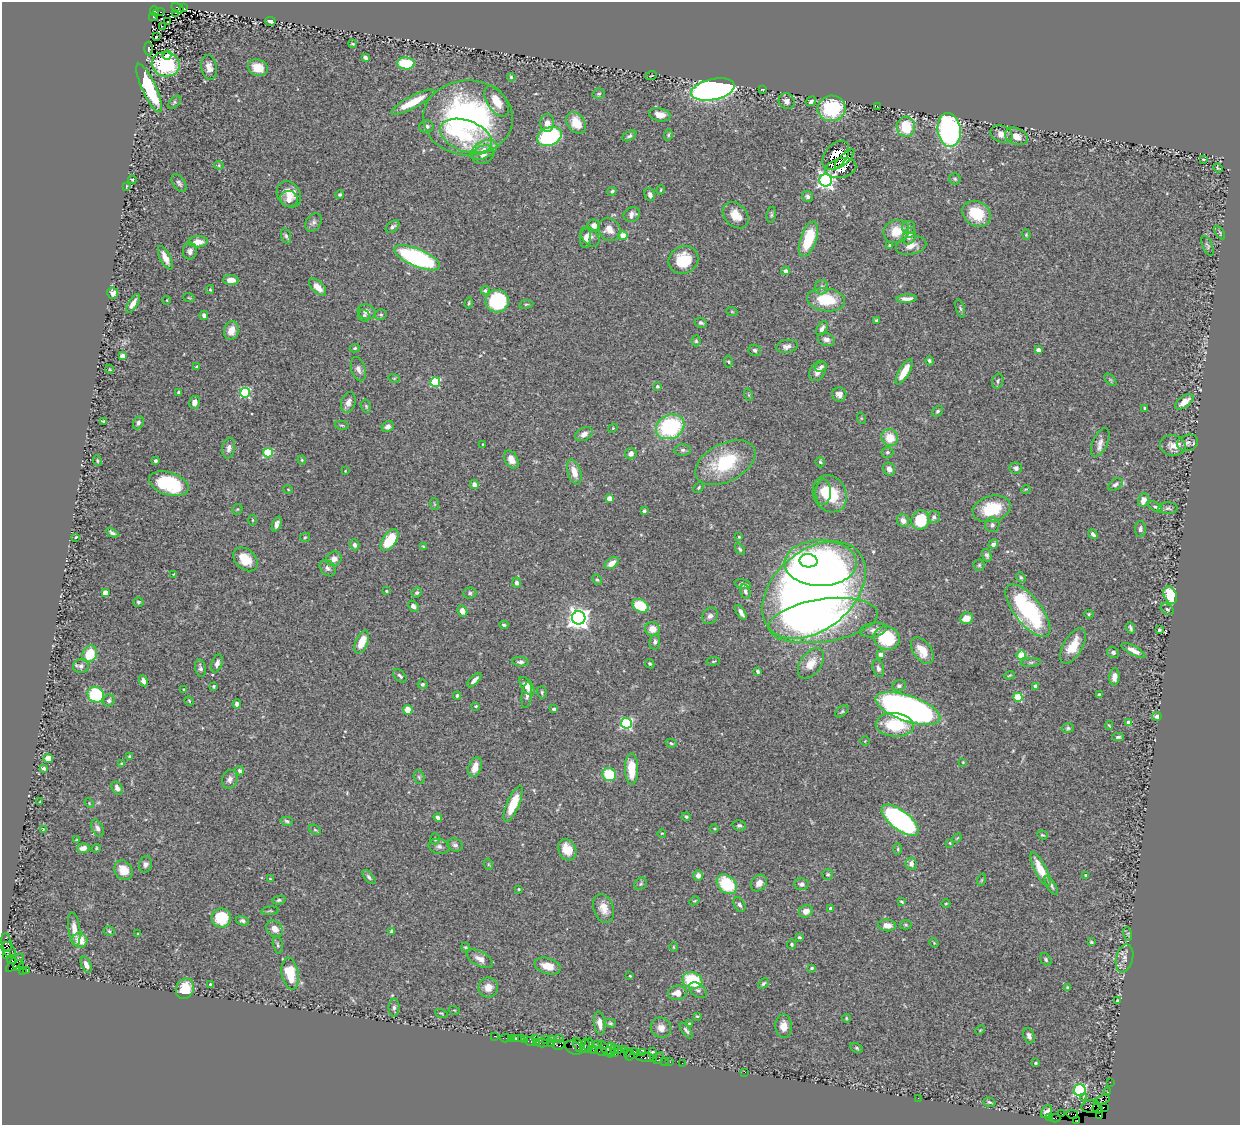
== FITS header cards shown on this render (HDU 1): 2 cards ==
NAXIS1  =                 1238
NAXIS2  =                 1123

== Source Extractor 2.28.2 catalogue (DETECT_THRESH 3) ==
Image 1238 x 1123 px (HDU 1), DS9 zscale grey, 1 PNG px = 1 image px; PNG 1242 x 1127 px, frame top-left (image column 1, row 1123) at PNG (2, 2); each listed source drawn as its Kron ellipse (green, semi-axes under 4 px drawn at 4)
Background 0.49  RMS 0.026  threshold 0.0775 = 3 sigma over >= 5 px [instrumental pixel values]
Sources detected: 475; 1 with non-positive FLUX_AUTO (blend fragments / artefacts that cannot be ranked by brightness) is neither listed nor drawn; the other 474 listed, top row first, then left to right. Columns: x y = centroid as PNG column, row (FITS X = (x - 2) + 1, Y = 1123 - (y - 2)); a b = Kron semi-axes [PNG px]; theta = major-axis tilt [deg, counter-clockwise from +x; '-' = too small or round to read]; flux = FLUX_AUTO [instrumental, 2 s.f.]
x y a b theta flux
177 8 7 4 -34 310
183 8 3 2 - 39
155 11 5 3 - 130
159 12 6 4 5 71
176 13 3 2 - 88
153 17 4 3 - 74
270 21 5 3 - 3.8
168 22 2 2 - 2.2
162 26 2 2 - 41
156 37 3 2 - 0.84
352 44 4 3 - 1.9
148 49 7 3 -87 2.4
167 55 5 4 - 3.9
365 57 4 3 - 4.5
406 63 9 6 -4 75
166 64 14 12 -13 120
209 67 12 7 -79 12
258 68 10 8 -22 26
651 76 6 3 20 1.3
511 77 4 4 - 2.8
149 88 26 7 -65 120
713 89 22 10 12 870
762 89 3 2 - 1.3
599 94 6 5 - 3.1
497 101 17 9 -58 29
787 101 8 7 - 8
811 101 5 4 - 5.7
174 102 8 4 47 2.8
413 102 24 6 28 49
877 106 2 2 - 8.6
832 108 14 13 - 130
660 115 11 6 -12 18
468 118 45 37 -1 490
547 123 9 7 -88 13
576 123 12 8 -55 32
426 127 7 6 - 7.7
906 127 10 9 - 61
949 130 17 11 -82 370
1001 134 11 8 -25 13
668 135 6 4 74 2.3
466 136 27 15 -20 74
549 136 12 9 21 200
629 136 8 4 30 3.9
1017 136 12 8 -24 15
484 150 14 8 27 17
483 155 11 9 23 11
836 155 17 10 51 69
845 159 13 4 45 27
1203 159 3 2 - 1.7
219 165 5 4 - 2.3
841 168 15 9 12 67
1218 168 5 2 - 1.8
955 179 6 5 - 2.8
132 180 4 4 - 2.2
826 180 6 6 - 700
179 183 10 6 -56 4.9
126 186 4 2 - 1.3
661 190 5 3 - 1.7
612 191 5 3 - 3.2
289 194 14 11 -53 26
340 194 4 4 - 2.7
650 194 7 5 -72 6.3
808 196 6 5 - 5.4
289 199 9 8 - 11
632 214 8 7 - 7.4
977 214 15 12 -29 62
736 215 15 11 -47 27
771 215 8 4 83 3
313 222 10 7 56 6.1
594 226 6 6 - 7.9
393 227 8 5 39 4.2
908 227 6 6 - 4.7
609 229 12 10 -50 16
896 231 13 11 24 33
1220 233 7 3 -60 1.9
1026 235 5 4 - 2
286 236 8 5 -74 3.9
623 236 4 4 - 40
909 236 9 6 66 10
590 237 11 7 -48 8.4
586 238 10 5 85 7
808 239 18 8 72 74
198 242 10 5 2 17
890 245 3 3 - 2.5
911 246 15 9 12 17
1208 246 11 5 -66 3.5
190 251 8 7 - 7.3
165 258 13 5 -63 16
417 258 25 8 -23 270
683 260 15 13 31 56
785 271 4 4 - 12
231 280 8 5 -3 18
318 287 11 5 -45 17
821 287 7 6 - 6.6
210 290 4 4 - 1.8
485 291 4 4 - 5.1
113 293 5 5 - 7.1
189 298 6 3 -19 1.7
907 299 10 4 3 9.6
167 300 4 3 - 1.2
826 300 19 11 -8 65
497 301 11 11 - 160
133 303 11 4 58 13
469 303 5 3 - 2.1
526 304 7 3 8 2.2
960 308 9 4 -74 3.2
367 312 9 7 -20 10
732 312 5 3 - 1.7
204 315 4 3 - 6.9
381 315 6 5 - 3
364 316 6 5 - 4.5
877 320 4 3 - 3
701 323 6 4 -24 3.4
822 329 8 5 62 7.7
231 331 9 7 75 17
826 339 8 6 -21 8.5
696 341 5 4 - 2.5
787 346 11 6 11 7.7
355 348 5 4 - 2.4
755 350 6 5 - 4.2
1038 350 4 4 - 12
122 356 4 4 - 15
728 361 6 4 -81 2.2
929 361 4 3 - 3.6
197 367 3 3 - 2.6
821 367 6 4 25 3.8
109 369 4 3 - 1.4
358 369 12 7 -73 8.5
818 371 11 7 57 9.8
904 372 14 5 59 31
394 378 6 3 -18 1.8
1110 380 7 4 -45 2.6
998 381 8 5 73 3.9
435 382 5 4 - 130
657 386 3 3 - 3.1
179 392 3 3 - 6.4
245 393 5 5 - 160
839 394 7 7 - 7.7
749 395 6 4 -71 2.2
194 402 6 5 - 9.9
348 402 10 7 74 11
1184 402 10 5 36 16
366 406 6 5 - 2.8
1145 408 4 3 - 3
938 411 6 4 34 2.9
861 418 6 3 -72 1.8
103 421 4 2 - 2
138 423 7 5 65 4.1
342 425 7 3 -9 1.9
388 426 6 5 - 6.8
670 427 14 12 26 170
613 428 5 4 - 1.7
584 434 9 6 28 9.2
890 438 8 8 - 33
1100 442 15 7 65 11
1188 443 10 8 18 7.6
483 444 3 2 - 1.3
1173 445 13 10 -10 16
229 448 10 6 81 8.5
683 450 8 5 0 4.6
887 452 6 5 - 3.1
268 453 5 4 - 81
631 454 6 5 - 11
511 459 9 6 -61 13
302 460 4 4 - 1.8
97 461 5 4 - 2.3
155 461 3 3 - 6.9
820 462 5 4 - 2.9
725 463 32 19 27 110
1016 468 6 5 - 5.9
889 469 7 5 -64 10
345 471 3 2 - 1.2
574 472 13 6 -73 19
169 484 20 11 -17 110
474 484 5 4 - 9
1115 484 8 5 36 6
699 487 6 3 47 1.9
288 489 5 3 - 1.4
1026 489 5 3 - 1.3
823 492 13 7 89 17
830 494 19 16 -60 60
609 498 4 4 - 33
1143 500 7 5 72 13
434 504 6 3 -71 1.9
1156 507 8 4 -31 3.5
1168 508 9 6 1 4.5
237 509 5 4 - 2.2
992 509 19 13 14 70
644 511 4 3 - 3.6
934 517 6 6 - 5.3
252 520 5 3 - 1.7
920 520 10 8 66 63
903 521 7 6 - 11
277 524 8 4 69 8.3
992 525 7 7 - 5
1140 529 8 5 -89 5.4
112 533 6 3 -28 4.2
1093 534 5 3 - 4.8
76 537 3 2 - 1.3
305 537 5 4 - 2
739 537 4 3 - 1.7
390 540 12 7 55 62
993 544 5 4 - 6.1
354 545 5 4 - 4.7
423 547 4 2 - 1.8
740 549 6 3 -58 2.6
987 555 6 4 -75 4.2
245 559 14 10 -43 40
334 559 8 7 - 12
809 561 9 6 -4 70
612 563 8 5 37 15
821 563 36 23 0 460
979 565 5 5 - 3
328 568 9 6 -47 6
174 574 3 2 - 1.2
1021 577 6 4 -50 2.9
597 580 5 4 - 2.5
517 583 5 4 - 7.7
743 584 8 4 -11 6.9
814 590 59 39 40 2300
386 591 3 2 - 1.8
745 591 7 5 -74 5.1
105 592 4 4 - 22
417 593 5 4 - 3.3
470 593 6 5 - 3.8
1170 595 9 6 -67 57
138 602 5 5 - 2.9
413 606 6 4 -45 7.8
640 606 8 6 -32 55
1167 609 7 5 -31 3.1
1028 610 32 13 -51 240
462 611 6 5 - 14
741 612 8 4 -58 8
1089 614 4 4 - 2.1
710 616 8 7 - 7.7
579 618 7 6 - 1300
966 618 7 5 21 20
823 620 55 21 8 250
504 625 4 2 - 2.9
1130 628 6 3 -69 3.2
652 629 7 7 - 17
873 630 14 7 10 8.3
1159 630 3 3 - 2.9
887 638 13 11 -21 75
362 642 12 6 67 33
655 642 8 5 82 4.8
1073 646 20 9 60 33
1133 650 13 4 -28 10
922 651 15 8 -55 26
1113 652 6 5 - 6.6
90 654 9 7 62 52
881 655 4 4 - 18
1021 655 4 4 - 60
713 661 7 3 8 2.2
520 662 8 4 -4 4.6
1031 662 10 4 5 4.1
217 663 9 5 70 7.8
811 663 17 10 55 23
650 664 5 4 - 2.9
81 666 8 7 - 6.6
200 668 8 5 -79 4.6
878 668 9 5 -75 5.2
758 671 4 3 - 3.6
1009 675 5 3 - 2
400 676 8 5 -44 4.1
1114 677 8 5 84 11
474 680 9 4 46 7
143 681 6 4 -65 7.5
422 684 5 5 - 3.2
213 686 3 3 - 2.2
527 686 10 5 -55 15
899 686 7 5 15 4.2
1036 686 4 4 - 12
183 689 2 2 - 1.4
542 692 6 4 -73 3
1099 694 3 3 - 1.8
96 695 8 7 - 110
527 695 13 5 83 6.4
457 696 4 3 - 2.5
1018 697 4 4 - 82
109 700 6 5 - 3.8
189 701 5 4 - 1.8
237 704 4 4 - 7.3
476 706 3 3 - 2.2
908 708 34 12 -19 1100
554 709 4 3 - 6.1
408 710 5 4 - 24
842 711 7 4 41 2.7
1157 716 5 4 - 7.1
626 723 5 5 - 250
1129 723 4 4 - 25
895 725 19 11 -4 80
1109 725 4 2 - 1.8
1068 728 6 5 - 3
1118 737 6 3 2 3.3
865 741 4 4 - 1.6
671 743 5 3 - 2
129 757 4 3 - 3.1
48 758 5 4 - 20
963 762 3 2 - 1.3
121 763 4 3 - 1.9
475 767 10 6 70 19
44 768 3 3 - 3.9
632 769 16 6 -89 40
240 771 5 4 - 4.2
609 774 7 6 - 65
419 777 7 5 -75 3.2
230 779 9 7 72 9.1
117 788 7 5 -59 8.8
39 802 3 2 - 1.1
89 803 5 4 - 1.8
513 804 19 6 66 45
438 817 4 3 - 5.7
686 817 4 4 - 2.7
900 820 22 9 -38 470
287 821 6 4 -13 3
739 826 7 5 -11 4.1
97 828 9 5 -64 6.6
43 829 3 3 - 0.94
714 829 4 3 - 1.6
315 830 7 3 -35 2.4
662 833 4 2 - 1.2
1042 835 5 4 - 2
957 838 5 3 - 1.6
435 839 5 4 - 3.1
77 840 3 3 - 2.6
950 843 4 3 - 1.6
455 845 8 6 -25 5.2
439 846 10 7 -12 7.1
83 848 6 5 - 9.5
96 848 5 4 - 2.2
898 849 5 3 - 2.1
567 850 11 8 -65 29
146 864 8 6 74 6.3
488 864 6 3 -72 1.7
911 864 6 5 - 8.1
1040 869 19 6 -63 32
123 870 10 8 -55 24
828 874 5 5 - 2.9
698 875 5 4 - 8
1086 875 3 3 - 3.9
369 877 8 4 -49 3.9
270 879 3 2 - 1.1
981 880 6 4 70 2.2
759 883 9 7 48 11
641 884 7 5 47 3.5
727 884 11 8 -42 80
801 884 7 6 - 5.2
1051 885 10 4 -57 5.1
519 889 3 3 - 1.6
279 900 6 4 10 2.9
694 901 5 3 - 1.6
902 902 4 2 - 2.1
946 903 4 3 - 1.5
739 905 8 5 -63 5.4
604 908 15 10 -70 18
831 909 4 3 - 12
270 911 9 3 5 2.2
806 911 7 6 - 13
221 918 9 9 - 69
242 921 7 4 -17 4.2
887 925 9 6 -5 14
906 925 6 4 -2 2.4
74 929 17 6 -83 15
274 929 9 7 -44 16
109 931 5 4 - 2.8
391 931 4 3 - 2.8
138 934 3 3 - 1.6
1128 934 7 4 -73 2.6
799 937 3 3 - 2.4
80 940 7 7 - 27
1091 942 4 3 - 2
7 943 9 5 -79 120
934 943 5 4 - 1.5
791 944 5 4 - 2.7
278 945 9 5 -77 3.3
465 947 4 4 - 1.6
673 947 5 3 - 1.5
9 950 8 6 -53 440
6 955 4 3 - 65
1124 958 14 8 77 10
480 959 14 7 -29 12
1046 959 7 5 -54 3.5
12 960 4 4 - 140
15 963 11 5 47 470
19 965 6 5 - 290
86 965 9 5 -66 10
547 966 13 8 -16 22
812 968 4 3 - 2.6
23 971 3 3 - 25
27 971 3 2 - 46
290 974 16 8 -80 64
630 976 3 3 - 1.7
692 980 10 8 -20 87
763 983 6 4 49 3.2
210 984 3 2 - 1.8
488 987 10 9 - 17
1067 988 4 3 - 2.2
185 989 10 8 67 39
698 990 10 6 -37 5.9
677 993 9 7 8 16
1117 1001 3 2 - 1.5
394 1007 9 5 89 4.5
454 1010 5 3 - 1.8
441 1013 6 3 -18 1.7
697 1016 3 2 - 1.6
846 1018 4 3 - 1.6
600 1023 12 5 -82 12
610 1023 5 4 - 2.7
689 1024 3 3 - 1.6
784 1026 12 8 -89 16
661 1028 11 9 -42 12
686 1030 9 4 -54 3.8
980 1030 5 3 - 1.5
494 1036 2 2 - 7.3
1029 1036 8 5 -72 8.2
505 1038 5 2 - 27
521 1038 3 2 - 2
535 1038 2 2 - 220
511 1039 2 2 - 5.9
516 1039 4 3 - 80
525 1039 3 2 - 11
552 1039 2 2 - 13
559 1039 3 2 - 59
545 1040 2 2 - 24
530 1041 5 4 - 86
536 1042 3 2 - 34
542 1043 6 2 4 35
551 1043 3 3 - 57
597 1044 2 2 - 17
559 1045 6 4 8 130
578 1045 7 3 -64 84
585 1045 7 3 81 110
589 1045 7 3 85 190
574 1048 9 6 -28 110
614 1048 2 2 - 53
857 1048 7 4 -28 2.9
605 1049 10 4 -54 170
611 1049 7 3 -87 110
593 1050 2 2 - 19
619 1050 3 2 - 6.7
624 1050 2 2 - 59
601 1051 6 3 -10 82
634 1052 3 3 - 56
653 1052 3 2 - 1.6
615 1053 4 2 - 34
627 1053 2 2 - 8.5
642 1053 2 2 - 12
630 1055 5 3 - 29
645 1058 9 3 -2 110
653 1058 3 2 - 39
658 1058 6 2 56 64
664 1061 2 2 - 14
670 1062 3 2 - 2.7
682 1063 2 2 - 17
1036 1063 4 3 - 2.1
745 1072 2 2 - 31
1110 1082 2 2 - 1.4
1080 1090 6 5 - 270
1107 1092 3 2 - 1.4
918 1098 2 2 - 5.3
1083 1098 2 2 - 9.4
1102 1100 8 4 16 580
989 1102 6 4 -16 2.8
1091 1106 9 6 8 200
1104 1107 3 2 - 2.5
1098 1108 5 5 - 430
1046 1112 7 5 57 7.1
1062 1114 2 2 - 25
1072 1114 5 3 - 31
1100 1115 3 3 - 110
1050 1117 3 2 - 2.9
1055 1118 5 2 - 42
1077 1121 3 2 - 5.8
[1 non-positive-flux detection neither listed nor drawn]